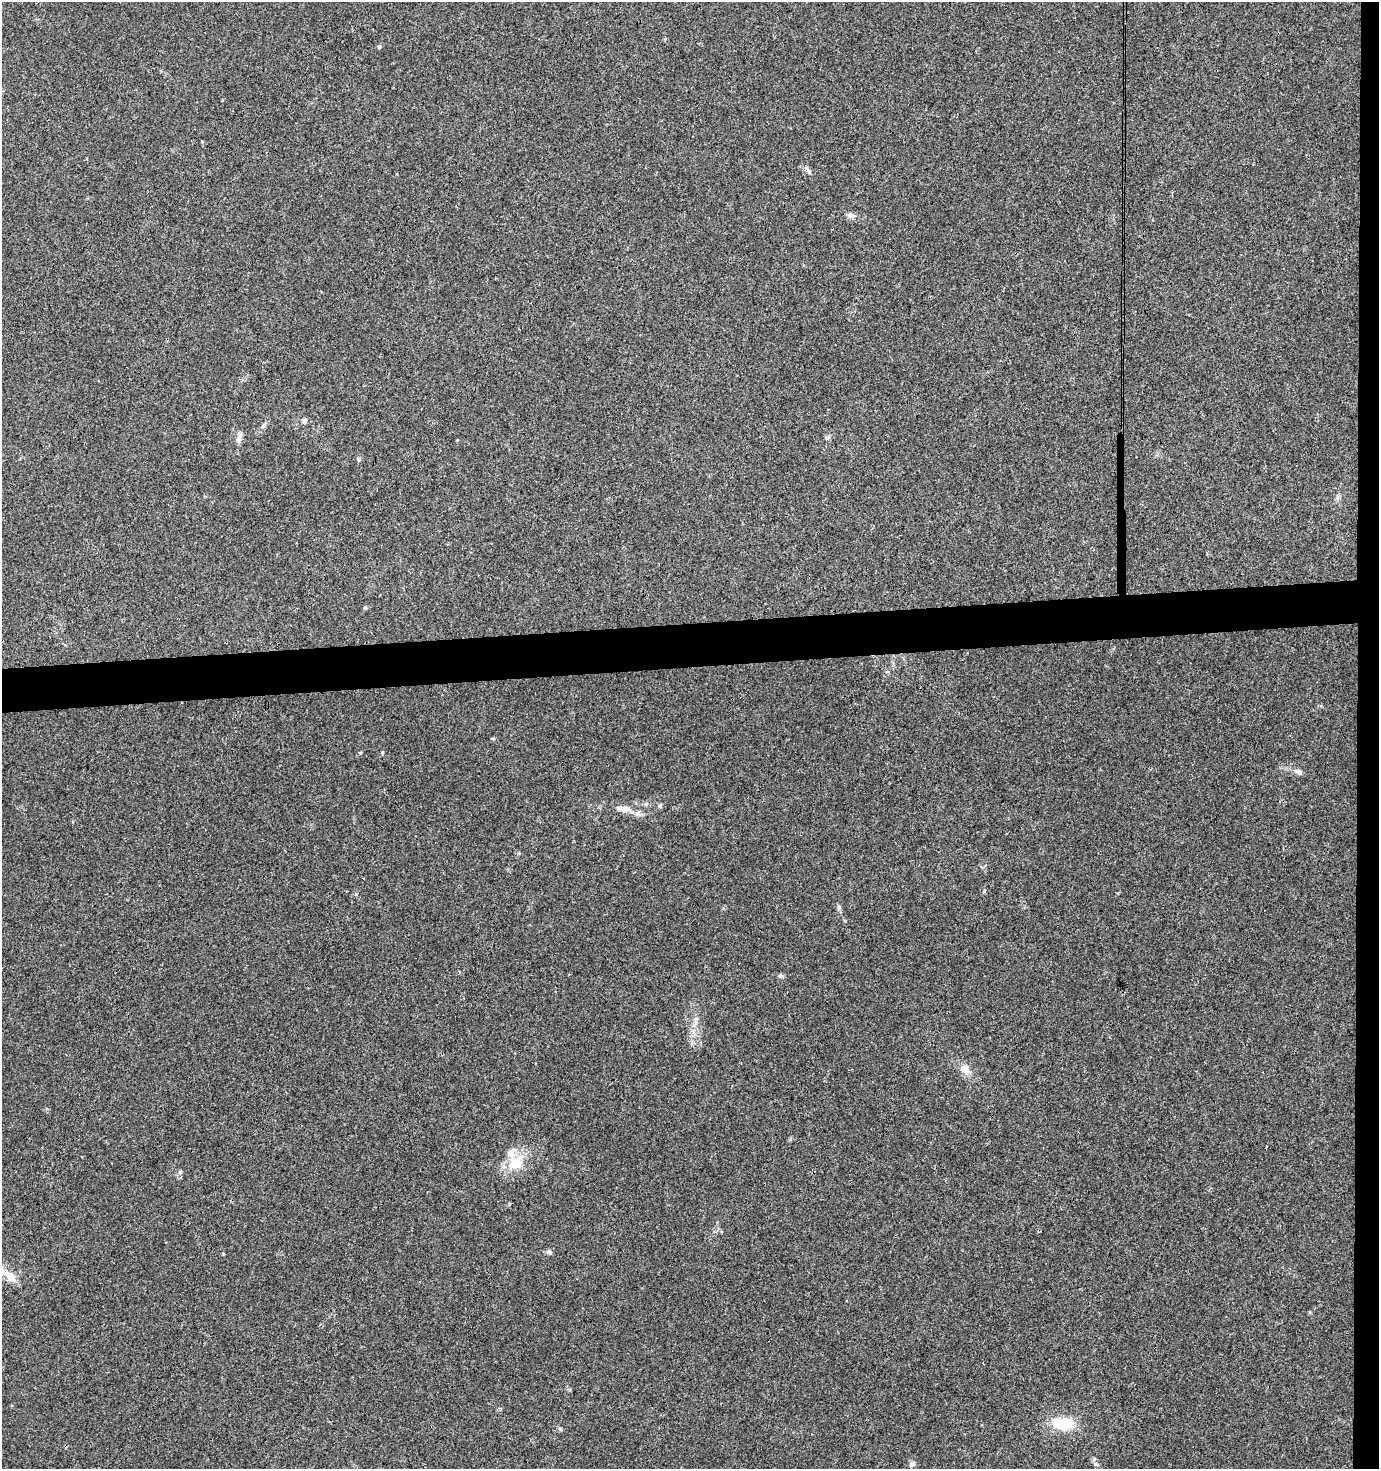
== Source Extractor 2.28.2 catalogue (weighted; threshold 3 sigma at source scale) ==
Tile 6 of 3 x 3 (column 3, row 2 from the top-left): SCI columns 2755-4131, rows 1469-2935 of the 4144 x 4403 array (HDU 1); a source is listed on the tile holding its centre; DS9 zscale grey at full resolution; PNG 1381 x 1471 px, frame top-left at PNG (2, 2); no overlay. Shown black and unused: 5% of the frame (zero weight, under 3 of 4 exposures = <1% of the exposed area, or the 3 px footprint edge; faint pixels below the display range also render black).
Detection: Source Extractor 2.28.2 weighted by HDU 2 'WHT'; one run over the whole footprint, this tile lists its part. Background 0.015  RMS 0.0039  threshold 0.0176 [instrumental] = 3 sigma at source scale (4.5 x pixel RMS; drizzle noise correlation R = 1.50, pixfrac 1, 0.0396/0.0396 arcsec/px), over >= 5 px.
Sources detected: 27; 2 inside a brighter listed object's ellipse — not listed separately; the other 25 listed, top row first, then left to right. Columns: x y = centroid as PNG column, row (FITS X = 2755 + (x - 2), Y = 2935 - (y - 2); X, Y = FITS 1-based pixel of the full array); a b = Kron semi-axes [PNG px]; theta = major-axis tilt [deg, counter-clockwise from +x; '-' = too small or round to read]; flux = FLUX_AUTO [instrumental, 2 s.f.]
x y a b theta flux
379 47 6 4 59 0.64
808 170 13 3 -60 0.92
851 215 10 8 -19 1.5
304 421 7 5 70 1.1
263 426 7 4 58 0.8
239 437 17 5 77 1.8
827 437 7 6 - 0.92
365 608 5 4 - 0.54
493 739 5 3 - 0.39
382 753 5 3 - 0.38
1299 772 13 6 -20 1.4
660 806 5 5 - 0.67
624 809 16 8 -2 3.2
984 891 7 3 59 0.41
356 894 4 4 - 0.42
839 908 8 6 90 0.86
780 976 7 5 -44 0.75
965 1069 13 11 -41 3.5
515 1163 24 19 43 10
180 1172 6 4 89 0.59
549 1252 9 6 0 0.95
9 1276 21 9 -44 5.4
1062 1423 26 14 2 13
912 1464 6 6 - 1.6
1096 1464 6 5 - 0.73
Unlisted compact peaks at least as high as the median listed source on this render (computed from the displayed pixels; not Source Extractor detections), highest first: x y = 360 753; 560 1429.